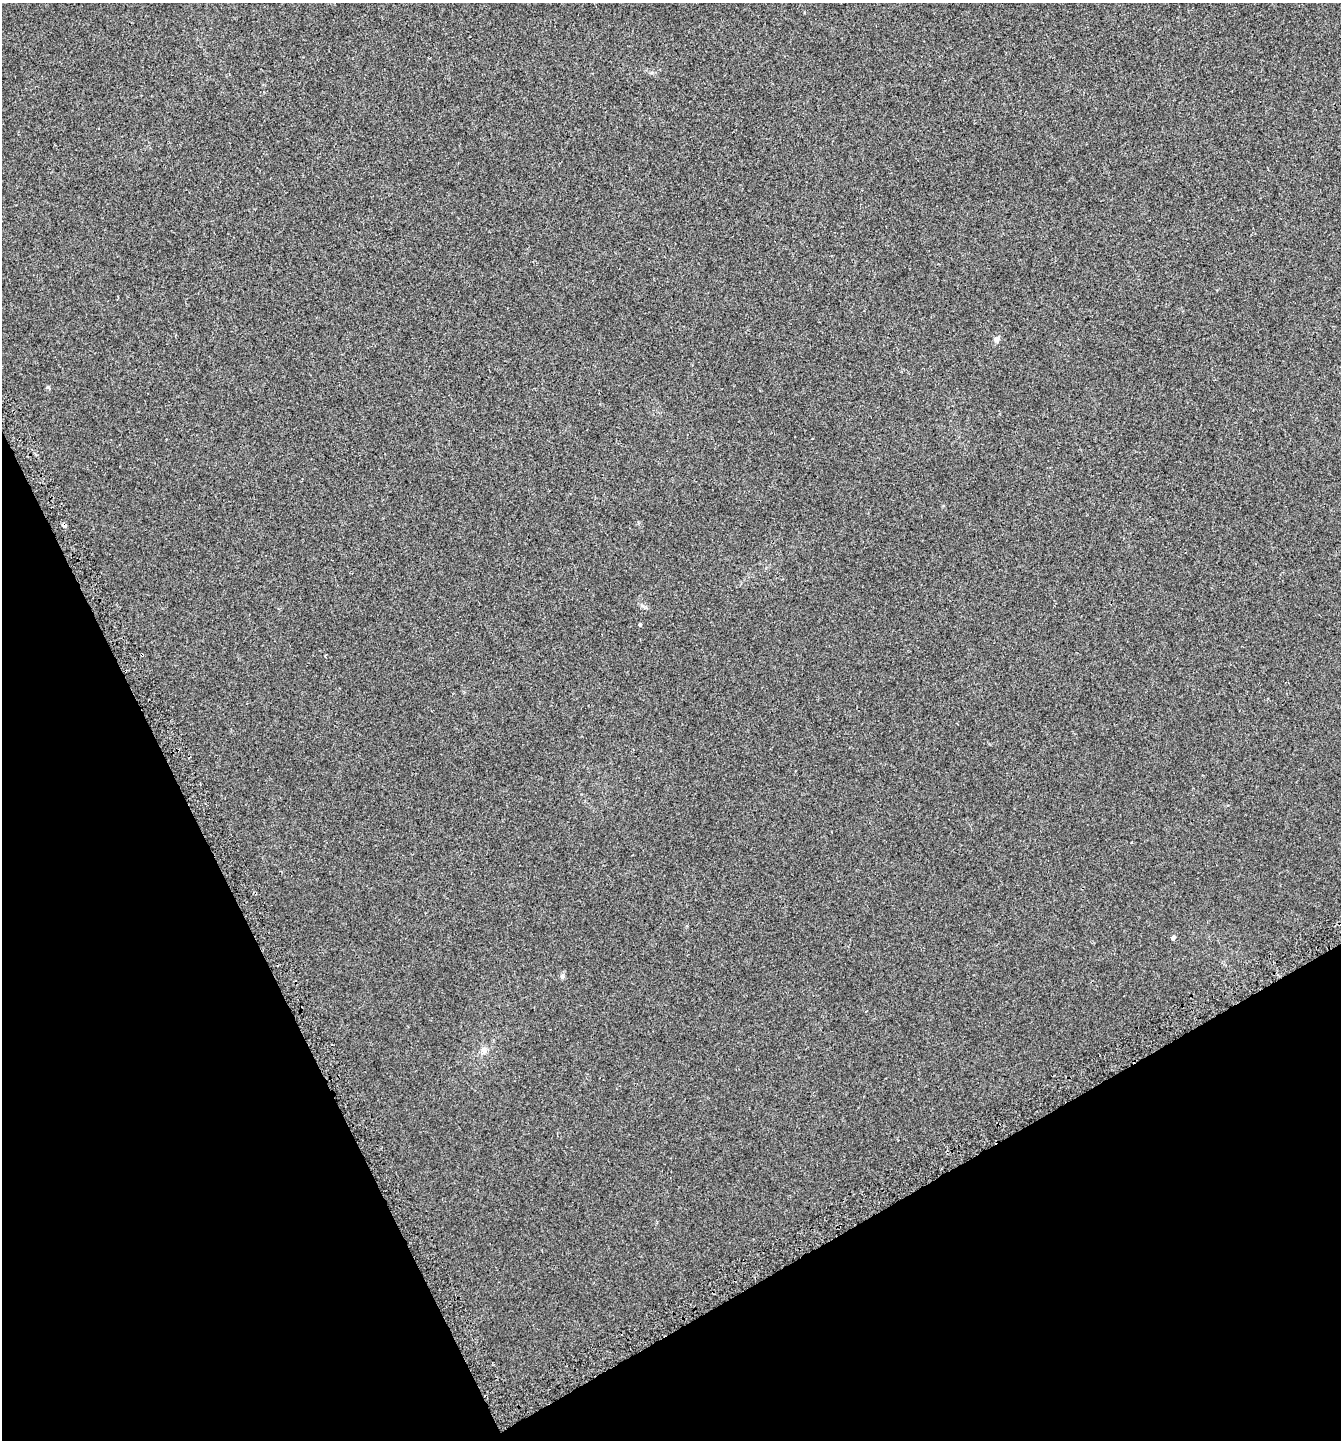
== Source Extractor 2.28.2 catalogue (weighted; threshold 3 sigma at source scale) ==
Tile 14 of 4 x 4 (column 2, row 4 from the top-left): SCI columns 1501-2839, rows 51-1488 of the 5732 x 5857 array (HDU 1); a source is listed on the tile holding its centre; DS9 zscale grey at full resolution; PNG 1343 x 1442 px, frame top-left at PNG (2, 3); no overlay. Shown black and unused: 24% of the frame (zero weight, under 2 of 3 exposures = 3% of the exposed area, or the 3 px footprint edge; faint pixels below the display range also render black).
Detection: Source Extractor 2.28.2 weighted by HDU 2 'WHT'; one run over the whole footprint, this tile lists its part. Background 0.0096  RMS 0.0067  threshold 0.0301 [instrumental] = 3 sigma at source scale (4.5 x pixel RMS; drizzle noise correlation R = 1.50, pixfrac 1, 0.0396/0.0396 arcsec/px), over >= 5 px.
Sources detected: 9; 1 cosmic-ray / hot-pixel residue — not listed; the other 8 listed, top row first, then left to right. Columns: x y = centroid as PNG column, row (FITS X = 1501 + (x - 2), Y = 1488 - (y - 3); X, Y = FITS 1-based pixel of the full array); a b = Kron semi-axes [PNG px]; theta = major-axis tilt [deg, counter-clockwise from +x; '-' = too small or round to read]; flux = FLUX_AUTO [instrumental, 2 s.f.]
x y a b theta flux
997 339 8 6 -13 1.6
48 387 4 3 - 4.4
64 526 4 3 - 6.8
640 624 3 3 - 1.9
142 655 4 3 - 3.8
1173 938 6 5 - 1.4
562 976 8 5 -85 1.3
484 1050 9 7 76 2.8
Overlapping masked pixels (flux is a lower limit): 2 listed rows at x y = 64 526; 142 655